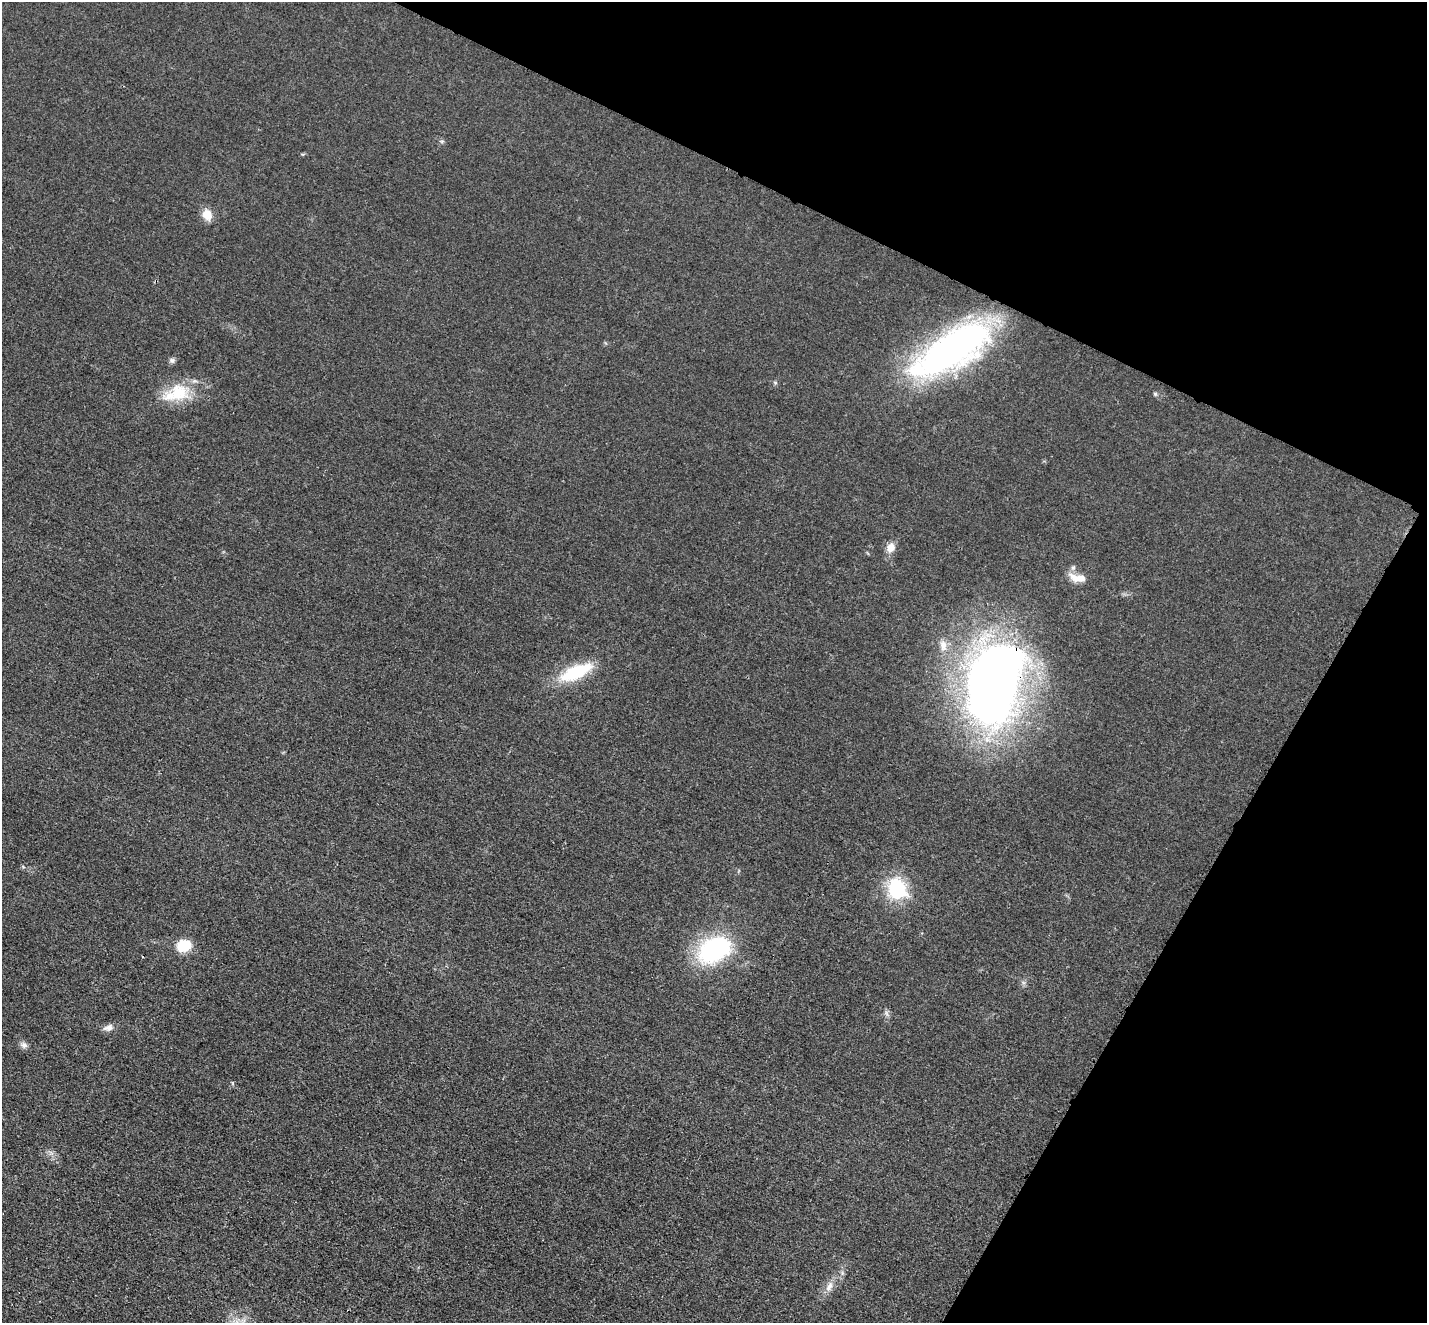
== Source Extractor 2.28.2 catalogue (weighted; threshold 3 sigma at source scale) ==
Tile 8 of 4 x 4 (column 4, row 2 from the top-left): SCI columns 4295-5719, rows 2942-4262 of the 5735 x 5745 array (HDU 1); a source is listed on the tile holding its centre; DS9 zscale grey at full resolution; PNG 1429 x 1325 px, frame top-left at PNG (2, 2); no overlay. Shown black and unused: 25% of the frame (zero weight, under 3 of 4 exposures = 2% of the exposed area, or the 3 px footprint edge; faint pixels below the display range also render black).
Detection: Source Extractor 2.28.2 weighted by HDU 2 'WHT'; one run over the whole footprint, this tile lists its part. Background 0.0182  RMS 0.0051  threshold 0.023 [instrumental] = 3 sigma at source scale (4.5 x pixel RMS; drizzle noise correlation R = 1.50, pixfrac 1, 0.05/0.05 arcsec/px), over >= 5 px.
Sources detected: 18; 2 inside a brighter listed object's ellipse — not listed separately; the other 16 listed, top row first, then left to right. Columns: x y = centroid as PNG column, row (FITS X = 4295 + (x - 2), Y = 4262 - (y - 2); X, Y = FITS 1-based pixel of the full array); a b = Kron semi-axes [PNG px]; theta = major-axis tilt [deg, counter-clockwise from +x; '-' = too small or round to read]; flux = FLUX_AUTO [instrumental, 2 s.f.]
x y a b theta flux
207 215 13 10 -65 6.5
952 349 91 34 32 180
172 360 8 7 - 1.3
176 393 39 21 19 21
1155 394 5 5 - 0.81
891 547 12 10 61 4.4
1074 577 18 10 -41 5
943 645 15 9 -77 4
576 672 41 15 24 26
994 684 90 51 78 380
897 889 10 8 -63 59
184 946 17 13 25 11
715 949 39 24 30 61
108 1028 14 8 11 2.8
24 1045 9 8 - 2
829 1286 15 8 63 3.9
Overlapping masked pixels (flux is a lower limit): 1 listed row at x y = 994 684